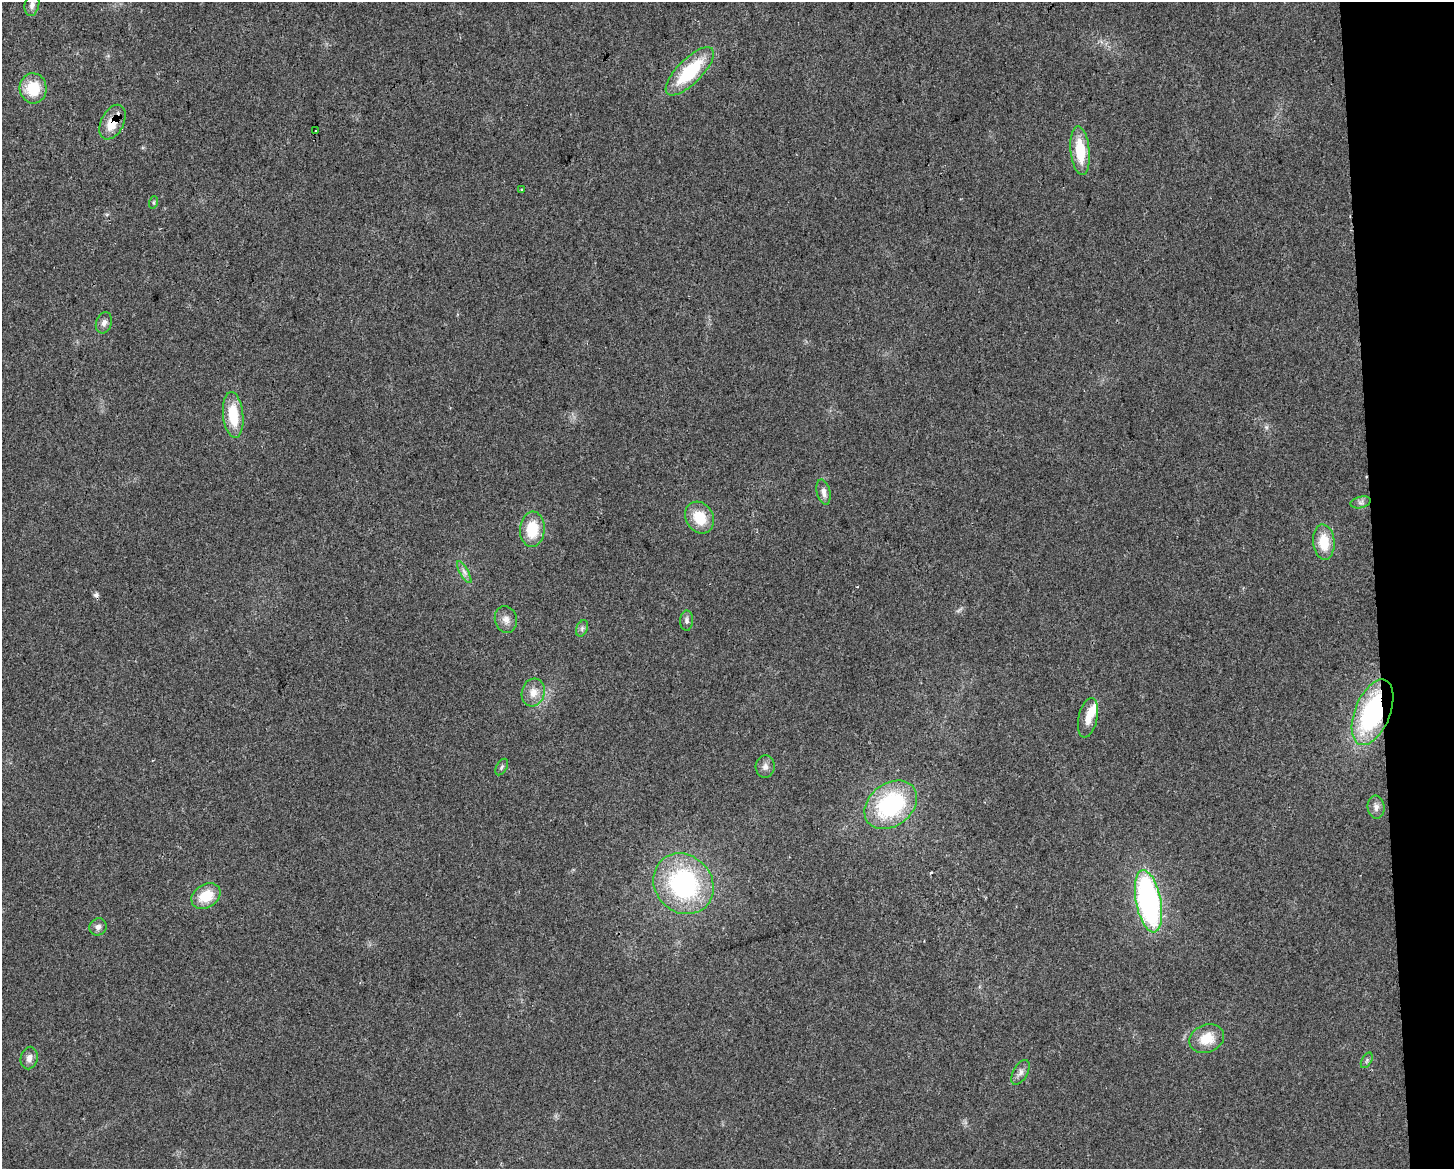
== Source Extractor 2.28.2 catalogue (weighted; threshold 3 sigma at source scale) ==
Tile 9 of 3 x 4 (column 3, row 3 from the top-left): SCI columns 2918-4369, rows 1168-2334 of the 4427 x 4669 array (HDU 1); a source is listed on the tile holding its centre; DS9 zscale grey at full resolution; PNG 1456 x 1171 px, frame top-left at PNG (2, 2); each listed source drawn as its Kron ellipse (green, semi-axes under 4 px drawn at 4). Shown black and unused: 5% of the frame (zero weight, under 2 of 3 exposures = <1% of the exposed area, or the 3 px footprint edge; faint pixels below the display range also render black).
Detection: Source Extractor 2.28.2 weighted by HDU 2 'WHT'; one run over the whole footprint, this tile lists its part. Background 0.0441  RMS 0.0067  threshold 0.0299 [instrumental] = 3 sigma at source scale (4.5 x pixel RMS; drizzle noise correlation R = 1.50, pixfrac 1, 0.0396/0.0396 arcsec/px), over >= 5 px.
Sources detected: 38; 1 inside a brighter object's white glare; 2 cosmic-ray / hot-pixel residue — neither listed nor drawn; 1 inside a brighter listed object's ellipse — not listed separately; the other 34 listed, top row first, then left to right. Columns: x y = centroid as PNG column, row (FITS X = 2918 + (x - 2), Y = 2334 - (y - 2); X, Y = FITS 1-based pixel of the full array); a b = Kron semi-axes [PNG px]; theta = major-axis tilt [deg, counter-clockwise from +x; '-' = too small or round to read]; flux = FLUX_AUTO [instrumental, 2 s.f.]
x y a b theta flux
32 5 11 7 78 3.3
690 71 32 12 45 43
33 88 15 13 -86 21
113 122 18 11 63 14
315 130 3 2 - 0.93
1080 151 24 9 -84 24
521 190 4 3 - 0.64
154 202 6 4 71 0.98
104 323 11 8 71 3.4
233 415 23 10 -84 22
823 492 13 6 -77 3.6
1361 502 10 5 13 2.2
700 518 16 13 -58 18
532 529 18 12 86 21
1324 542 18 10 -85 17
464 572 12 4 -60 2.5
506 619 13 11 -73 4.9
687 621 10 6 88 2.4
582 628 8 5 66 1.9
533 692 14 11 73 7.4
1373 712 35 17 68 96
1088 718 20 9 77 9.3
502 767 9 5 60 1.5
765 767 11 9 84 3.6
891 805 29 21 37 76
1376 807 11 8 -83 3.6
683 884 32 28 -47 98
206 896 15 11 31 18
1148 901 31 12 -79 170
98 927 9 8 - 2.7
1207 1039 18 14 22 16
29 1058 11 8 78 3.9
1367 1060 8 5 60 1.6
1021 1072 13 7 61 3.3
Overlapping masked pixels (flux is a lower limit): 2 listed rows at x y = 113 122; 1373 712
Isophote crosses this tile's border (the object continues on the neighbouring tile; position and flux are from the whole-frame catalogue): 1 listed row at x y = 32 5